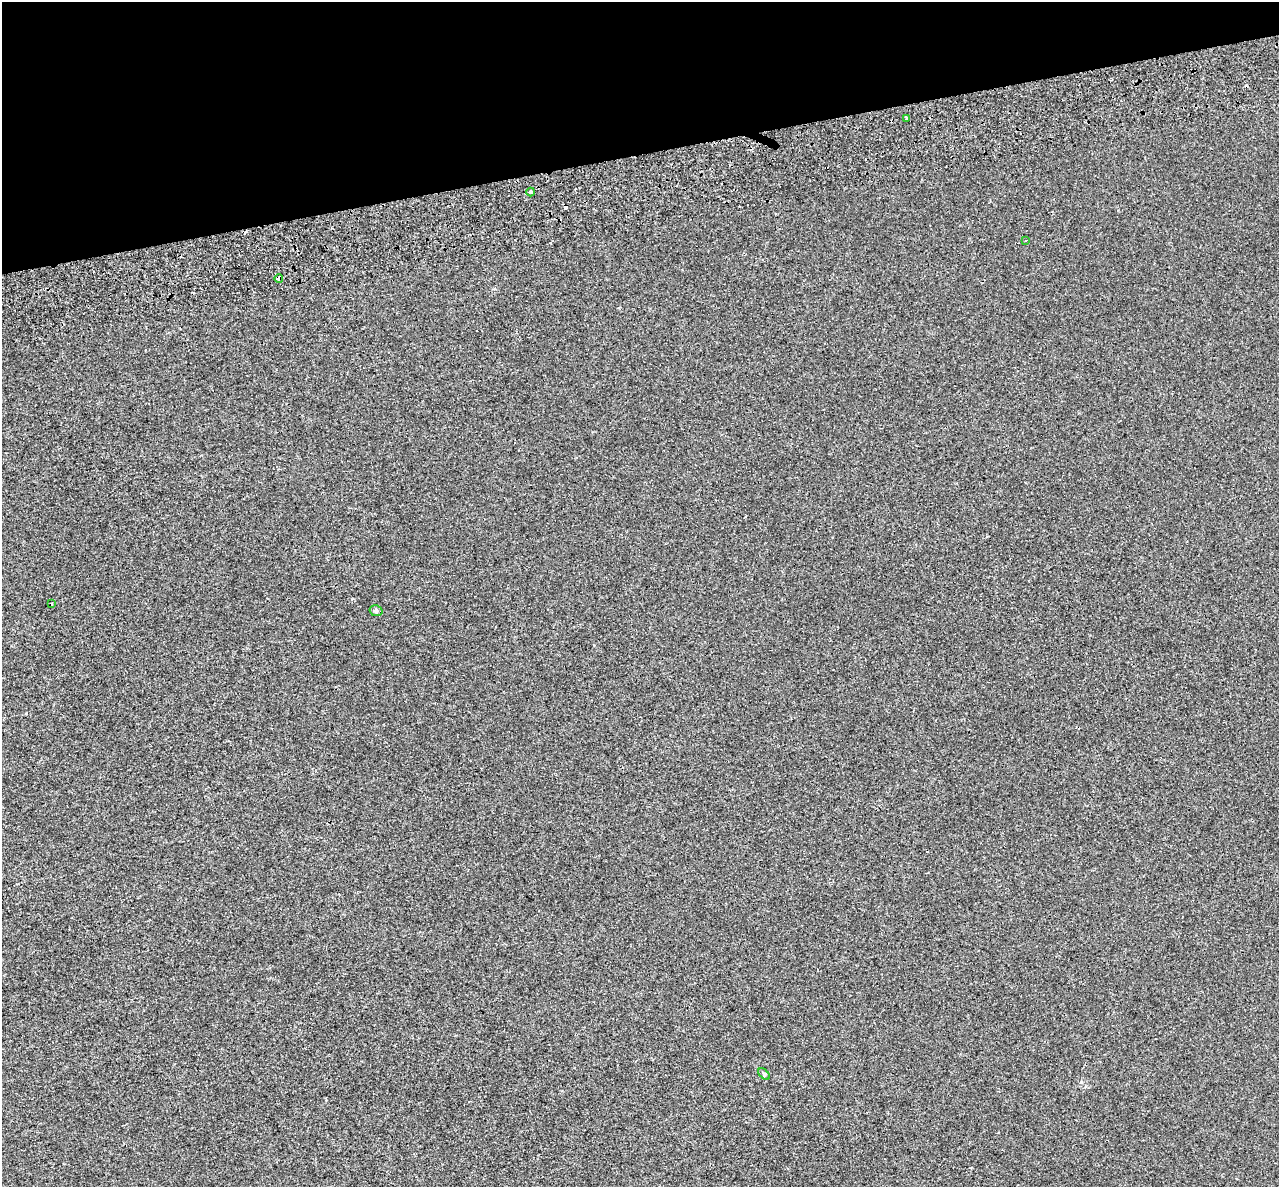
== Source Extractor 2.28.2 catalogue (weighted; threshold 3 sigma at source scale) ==
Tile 3 of 4 x 4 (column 3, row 1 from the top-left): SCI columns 2642-3918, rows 3698-4882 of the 5284 x 5072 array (HDU 1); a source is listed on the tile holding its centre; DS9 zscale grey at full resolution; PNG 1281 x 1189 px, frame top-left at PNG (2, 2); each listed source drawn as its Kron ellipse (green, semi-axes under 4 px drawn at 4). Shown black and unused: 13% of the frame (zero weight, under 2 of 3 exposures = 7% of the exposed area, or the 3 px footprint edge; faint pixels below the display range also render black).
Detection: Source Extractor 2.28.2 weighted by HDU 2 'WHT'; one run over the whole footprint, this tile lists its part. Background -6.78e-05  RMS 0.0045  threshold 0.0202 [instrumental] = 3 sigma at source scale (4.5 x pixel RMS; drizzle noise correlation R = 1.50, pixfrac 1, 0.0396/0.0396 arcsec/px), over >= 5 px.
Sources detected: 10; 3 cosmic-ray / hot-pixel residue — neither listed nor drawn; the other 7 listed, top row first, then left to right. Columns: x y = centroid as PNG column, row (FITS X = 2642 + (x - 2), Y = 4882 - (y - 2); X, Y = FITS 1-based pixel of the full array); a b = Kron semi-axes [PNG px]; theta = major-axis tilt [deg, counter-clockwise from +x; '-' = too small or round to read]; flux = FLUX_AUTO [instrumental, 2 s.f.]
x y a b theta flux
907 118 3 3 - 4.4
531 192 4 3 - 1.1
1026 240 3 2 - 0.29
279 278 4 4 - 2.2
52 604 4 2 - 0.29
376 611 6 5 - 0.91
764 1074 7 4 -45 0.65
Overlapping masked pixels (flux is a lower limit): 1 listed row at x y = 279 278